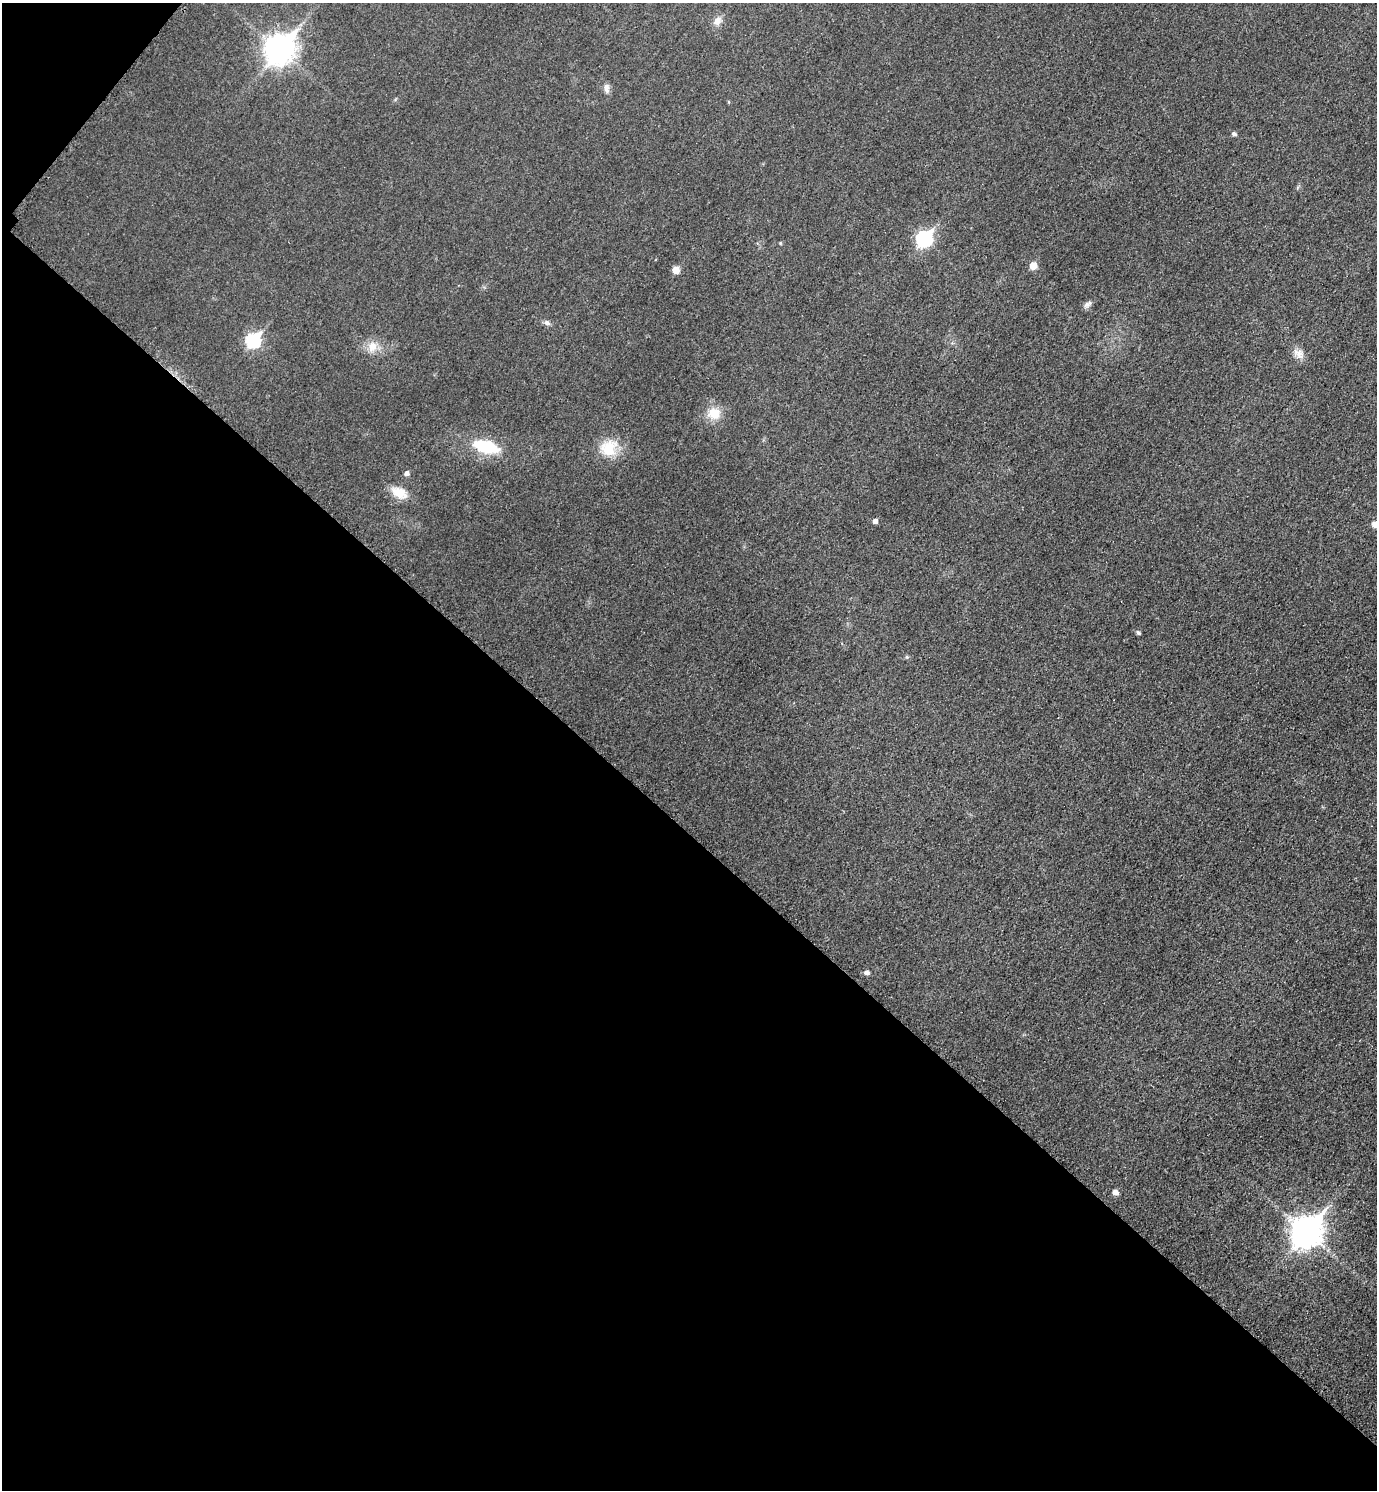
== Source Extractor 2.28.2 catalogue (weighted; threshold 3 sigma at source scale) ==
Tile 9 of 4 x 4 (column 1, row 3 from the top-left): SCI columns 172-1546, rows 1511-2998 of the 5988 x 5986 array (HDU 1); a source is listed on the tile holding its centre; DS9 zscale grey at full resolution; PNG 1379 x 1492 px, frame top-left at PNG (2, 3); no overlay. Shown black and unused: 45% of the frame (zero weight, under 3 of 5 exposures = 2% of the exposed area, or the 3 px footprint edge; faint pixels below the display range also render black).
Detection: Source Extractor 2.28.2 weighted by HDU 2 'WHT'; one run over the whole footprint, this tile lists its part. Background 0.0321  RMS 0.0055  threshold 0.0249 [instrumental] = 3 sigma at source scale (4.5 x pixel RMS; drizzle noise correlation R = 1.50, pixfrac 1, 0.05/0.05 arcsec/px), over >= 5 px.
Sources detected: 24; all 24 listed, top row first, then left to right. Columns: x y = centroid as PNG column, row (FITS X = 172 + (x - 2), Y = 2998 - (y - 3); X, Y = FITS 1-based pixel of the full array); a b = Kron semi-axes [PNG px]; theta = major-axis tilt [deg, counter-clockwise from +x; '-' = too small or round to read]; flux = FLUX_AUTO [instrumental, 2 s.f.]
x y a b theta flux
717 21 13 10 52 3.6
279 49 12 9 51 600
606 88 13 7 -82 2.6
1234 134 5 4 - 1.5
924 238 8 7 - 97
780 243 5 3 - 0.49
1033 266 5 5 - 8.2
676 270 5 5 - 7
1088 304 11 6 38 2.1
547 323 9 6 -27 1.8
253 340 8 7 - 71
372 346 14 12 71 6.4
1299 353 16 10 -48 4.3
714 414 14 12 -19 9.5
486 447 33 15 -15 22
609 448 22 21 - 15
407 473 5 5 - 1.9
399 493 22 13 -27 8.5
875 521 5 5 - 2.2
1375 524 7 7 - 2.8
1138 632 5 4 - 1.2
867 972 7 5 -17 1.5
1115 1192 5 5 - 3
1306 1231 12 10 49 760
Isophote crosses this tile's border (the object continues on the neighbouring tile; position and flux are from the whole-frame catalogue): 1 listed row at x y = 1375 524